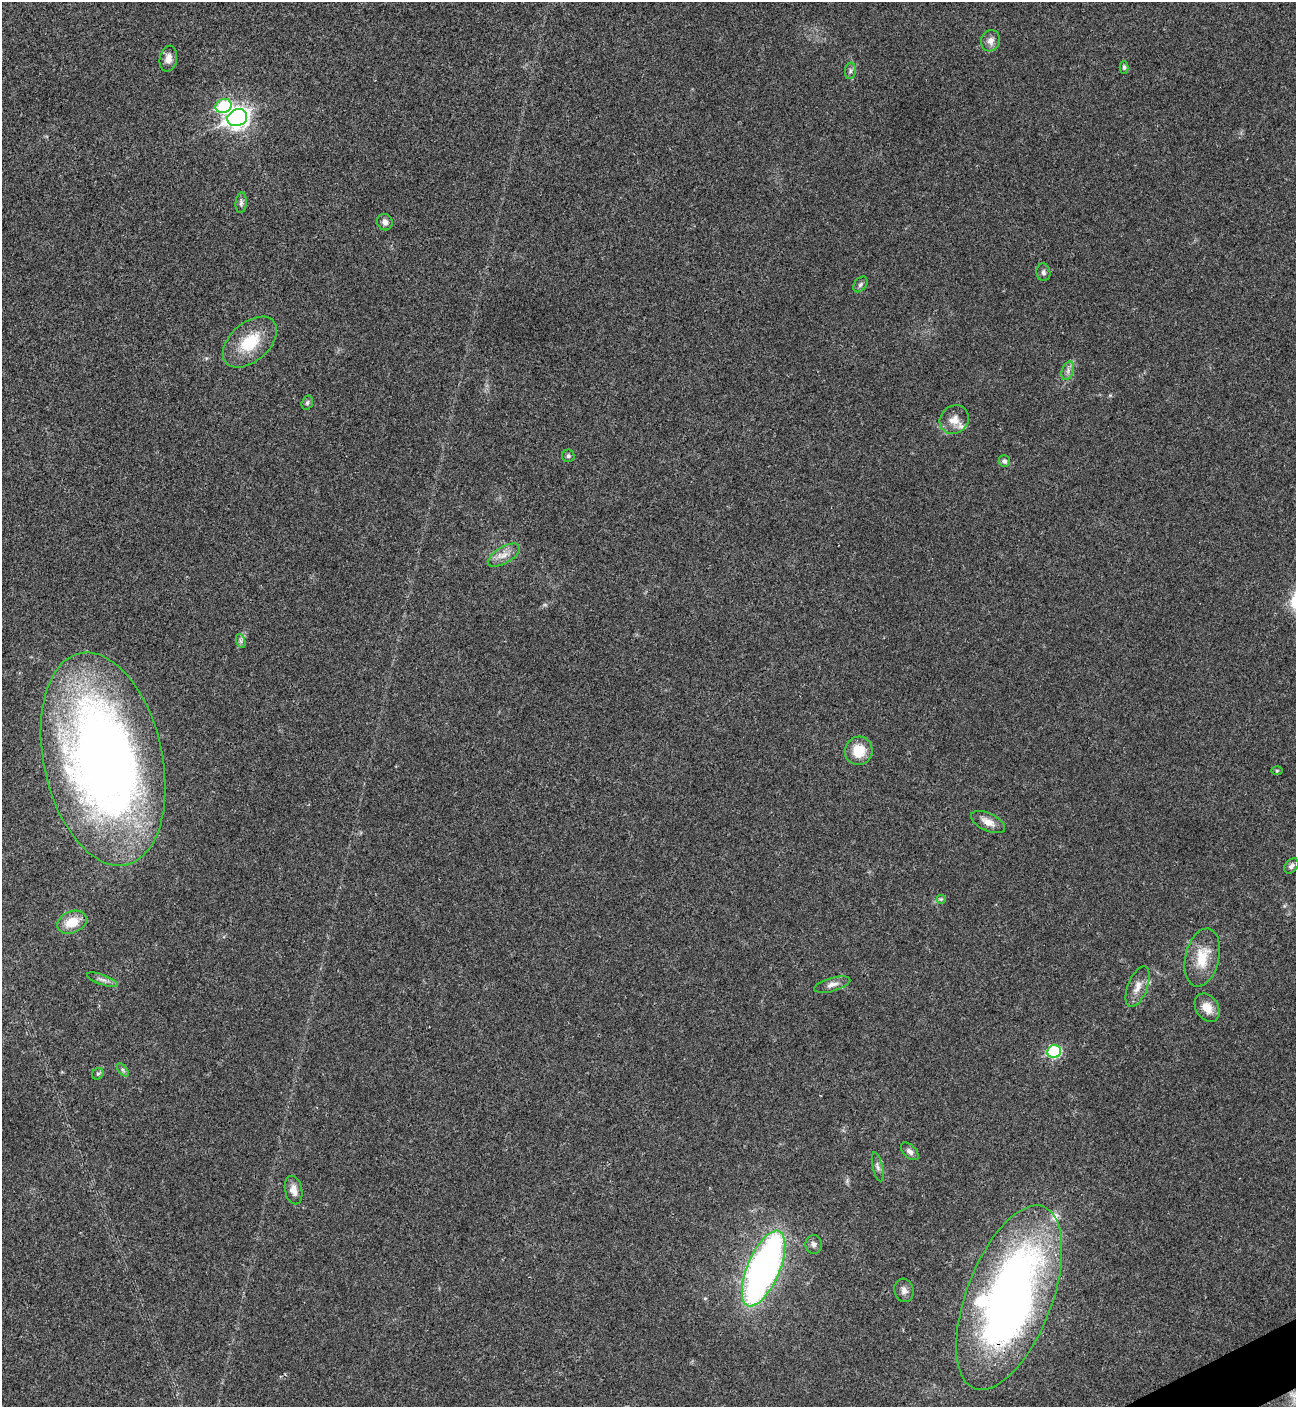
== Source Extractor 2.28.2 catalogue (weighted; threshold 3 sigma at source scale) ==
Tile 6 of 4 x 4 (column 2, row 2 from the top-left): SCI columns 1582-2875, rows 2815-4219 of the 5620 x 5631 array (HDU 1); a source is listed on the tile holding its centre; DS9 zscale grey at full resolution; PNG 1298 x 1409 px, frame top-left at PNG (2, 2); each listed source drawn as its Kron ellipse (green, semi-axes under 4 px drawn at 4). Shown black and unused: <1% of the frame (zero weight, under 3 of 4 exposures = <1% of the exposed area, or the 3 px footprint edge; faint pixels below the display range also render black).
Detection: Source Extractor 2.28.2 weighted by HDU 2 'WHT'; one run over the whole footprint, this tile lists its part. Background 0.0207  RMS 0.004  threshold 0.018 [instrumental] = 3 sigma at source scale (4.5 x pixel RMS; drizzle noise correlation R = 1.50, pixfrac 1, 0.05/0.05 arcsec/px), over >= 5 px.
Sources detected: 44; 1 too faint to see at this stretch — neither listed nor drawn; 3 inside a brighter listed object's ellipse — not listed separately; the other 40 listed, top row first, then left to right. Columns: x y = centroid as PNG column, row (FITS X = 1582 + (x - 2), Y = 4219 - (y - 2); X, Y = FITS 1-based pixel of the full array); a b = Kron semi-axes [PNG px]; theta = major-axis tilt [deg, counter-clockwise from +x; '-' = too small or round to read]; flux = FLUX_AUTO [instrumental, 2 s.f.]
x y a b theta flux
991 41 11 9 73 2.6
168 59 13 8 79 2.7
1124 67 6 4 -89 0.7
850 71 8 5 83 1
224 106 8 7 - 26
237 118 10 8 25 240
241 203 10 5 85 1.1
385 222 8 7 - 1.8
1043 272 9 7 -80 1.2
860 284 9 6 52 0.95
250 342 31 19 41 14
1068 371 9 5 71 1.6
307 403 7 5 73 0.81
954 420 15 13 42 4.1
568 456 6 6 - 0.88
1004 461 6 5 - 1.2
504 555 18 8 30 3.7
241 641 7 4 -71 0.86
859 751 14 13 - 9.1
103 759 108 59 -78 350
1277 771 6 4 1 0.44
988 822 18 8 -25 3.8
1291 866 8 6 50 1.3
941 899 5 5 - 0.59
72 922 15 11 22 7.8
1202 957 29 17 77 11
103 980 16 5 -19 1.7
832 985 18 6 16 2.5
1138 987 21 9 69 4.1
1207 1008 15 11 -57 4.9
1054 1051 7 6 - 35
123 1070 8 4 -53 0.76
98 1074 6 5 - 0.65
910 1151 11 6 -45 1.6
878 1167 15 5 -77 1.4
293 1190 14 8 -77 3
814 1244 9 8 - 1.5
763 1268 40 16 67 200
904 1290 12 9 -74 2.1
1009 1298 97 43 69 260
Overlapping masked pixels (flux is a lower limit): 2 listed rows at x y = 103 759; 1009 1298
Isophote crosses this tile's border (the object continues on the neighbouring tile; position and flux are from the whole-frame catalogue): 1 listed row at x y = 103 759